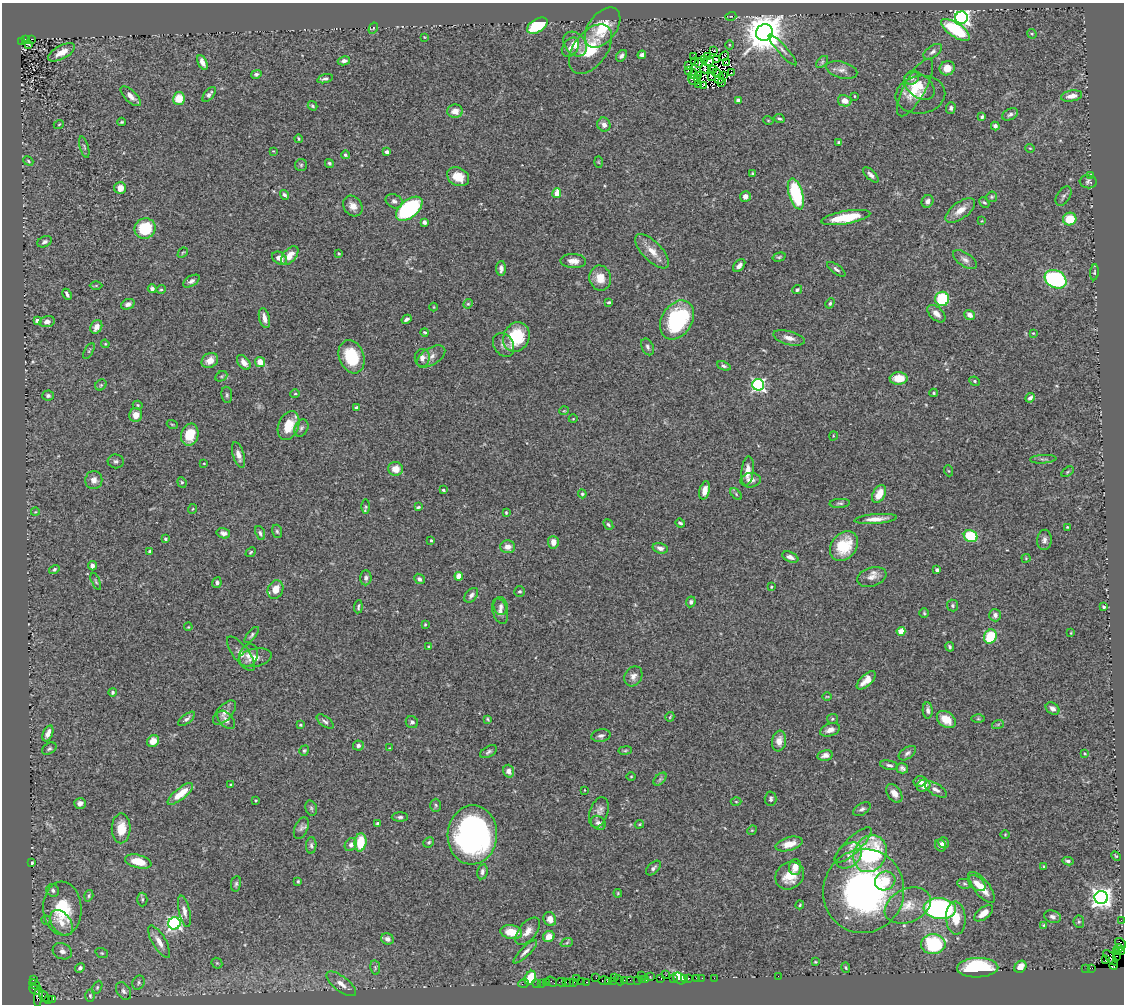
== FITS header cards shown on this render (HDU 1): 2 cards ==
NAXIS1  =                 1122
NAXIS2  =                 1002

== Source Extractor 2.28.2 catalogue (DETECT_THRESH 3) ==
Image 1122 x 1002 px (HDU 1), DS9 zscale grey, 1 PNG px = 1 image px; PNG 1126 x 1006 px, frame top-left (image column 1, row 1002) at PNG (2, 3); each listed source drawn as its Kron ellipse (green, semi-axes under 4 px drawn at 4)
Background 0.746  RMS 0.028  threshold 0.0827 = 3 sigma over >= 5 px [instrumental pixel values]
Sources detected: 442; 6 with non-positive FLUX_AUTO (blend fragments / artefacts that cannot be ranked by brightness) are neither listed nor drawn; the other 436 listed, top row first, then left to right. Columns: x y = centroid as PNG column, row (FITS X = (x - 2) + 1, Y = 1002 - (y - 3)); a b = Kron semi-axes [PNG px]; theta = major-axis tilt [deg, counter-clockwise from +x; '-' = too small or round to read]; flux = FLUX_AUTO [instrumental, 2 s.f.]
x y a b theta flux
731 16 5 3 - 1.6
961 18 6 6 - 640
537 26 11 6 30 100
373 28 6 4 60 1.9
603 28 23 14 53 60
956 30 17 7 -33 100
764 33 8 8 - 5700
1032 34 5 4 - 2.1
424 37 4 2 - 1.2
26 39 4 3 - 150
31 39 3 2 - 37
22 41 4 3 - 200
28 44 4 2 - 1.3
575 44 13 10 -51 18
729 45 5 3 - 1.8
570 47 10 7 53 11
590 49 28 16 53 65
782 50 20 4 -48 9.2
714 51 4 2 - 2.7
62 52 15 6 28 20
933 52 10 6 36 6
642 55 4 4 - 5.4
621 56 6 4 53 5.8
724 56 5 2 - 5.2
694 57 3 2 - 0.97
708 57 4 2 - 0.21
704 60 2 2 - 1.9
716 60 3 3 - 1.3
344 61 6 4 10 5.9
709 61 5 3 - 0.1
202 62 8 4 -64 10
695 62 3 2 - 3.1
822 62 7 4 46 3.4
699 63 4 2 - 0.83
726 63 3 2 - 0.68
688 66 4 3 - 2.4
705 68 5 2 - 1.7
947 68 8 7 - 19
713 70 3 2 - 0.21
842 70 16 8 -15 12
689 71 3 2 - 1.6
716 73 4 2 - 0.086
731 73 3 2 - 3.2
256 74 5 4 - 4.2
693 74 5 2 - 2.1
698 76 3 2 - 0.57
711 76 2 2 - 1.5
723 76 3 2 - 1.2
912 78 8 6 36 5.8
325 79 8 4 15 4.5
697 79 2 2 - 1.9
719 79 5 2 - 1.5
693 80 5 3 - 3.3
721 83 3 2 - 1.7
698 84 3 2 - 4.1
703 85 3 2 - 2.7
919 86 17 11 -38 28
915 87 32 10 61 43
209 94 9 4 49 6
920 95 25 19 8 27
131 96 13 6 -44 10
854 96 4 2 - 1.4
1072 96 11 5 10 14
179 99 6 6 - 34
738 100 4 4 - 8
845 101 7 5 -13 15
312 106 5 3 - 2.7
951 108 6 5 - 4.3
455 111 8 6 1 16
1010 114 8 5 26 4.8
982 117 4 3 - 2.8
779 119 5 3 - 3.1
768 120 5 3 - 1.6
122 122 4 3 - 2.1
59 124 5 3 - 1.6
604 125 7 6 - 9.3
995 126 4 4 - 6.1
299 139 4 3 - 2
839 142 3 3 - 2.5
84 147 11 4 -74 3.4
1030 148 4 3 - 1.4
273 151 3 3 - 1.3
387 152 4 3 - 8.2
345 155 4 4 - 3.5
28 161 5 3 - 2.4
598 162 6 3 -88 1.6
329 163 5 4 - 3.2
301 165 6 6 - 4
753 173 3 3 - 2.3
871 175 10 4 -43 7.5
1090 175 4 3 - 1.4
458 177 12 9 -27 32
1088 182 8 6 -6 4.2
120 188 6 6 - 16
557 193 5 4 - 30
796 194 16 7 -73 130
284 195 5 4 - 4.4
745 196 5 5 - 9.7
1063 196 10 6 57 4.8
992 197 5 5 - 2.8
394 201 9 6 -26 6.2
928 201 6 5 - 7.3
984 203 6 4 -44 3
353 206 11 8 -53 15
409 209 15 9 40 230
960 210 17 8 37 20
846 218 25 6 10 60
1070 219 7 6 - 48
982 221 4 2 - 1.4
424 222 4 3 - 11
145 228 11 10 - 82
45 242 8 5 25 5.3
652 251 22 9 -46 25
183 253 6 3 43 2
339 253 3 2 - 1.6
290 255 11 6 50 19
779 257 7 4 16 2.9
279 258 8 6 -34 14
965 260 14 7 -34 9
573 261 13 7 -3 13
739 266 7 5 48 8.9
501 268 7 5 87 7.6
836 269 11 4 -35 5
1094 272 8 4 85 2.8
600 278 12 10 -78 24
1056 279 11 8 -28 220
191 281 9 5 30 5.9
96 286 6 4 1 2.3
152 289 4 4 - 5.2
161 289 4 4 - 2.2
797 290 5 4 - 3.9
67 294 6 3 -64 4.9
942 299 7 7 - 110
609 302 3 3 - 2.4
830 303 5 4 - 3
128 304 7 5 23 7.3
468 304 5 4 - 2.3
434 307 4 3 - 1.3
936 314 11 6 -43 13
970 315 5 5 - 11
264 318 10 5 -76 12
406 319 5 3 - 4.9
37 320 4 4 - 8.9
677 320 21 15 58 170
47 322 8 5 10 9.6
96 327 7 5 61 13
425 332 4 3 - 2.5
1033 333 4 3 - 1.5
516 337 15 12 66 78
789 338 16 6 -16 13
105 344 4 4 - 1.8
504 345 13 9 -59 9.9
648 347 9 5 -65 5.2
89 351 9 3 61 3
431 356 16 8 32 13
352 357 17 12 -69 85
422 358 9 7 88 8.8
210 360 9 7 35 18
244 362 8 5 -51 14
260 362 5 5 - 21
724 366 7 4 -23 3.9
221 376 6 4 29 3.2
899 378 9 6 2 26
975 381 5 4 - 2.6
101 385 6 5 - 2.7
758 385 6 6 - 360
934 393 4 4 - 2.2
295 394 5 4 - 2.5
48 395 6 5 - 3.9
227 395 8 5 -82 4
1030 398 5 3 - 5.5
138 405 5 4 - 2.4
357 408 4 4 - 10
564 411 5 3 - 1.5
136 415 7 6 - 20
573 419 4 3 - 1.3
172 424 5 3 - 1.9
289 426 15 10 67 38
301 428 9 6 62 4.8
190 435 11 8 73 43
833 436 4 3 - 1.6
238 455 13 5 -72 12
1043 459 13 2 3 3.6
116 461 8 7 - 4.9
204 463 3 2 - 1.4
395 469 7 6 - 19
748 471 15 6 84 20
949 471 5 3 - 1.8
1067 472 7 4 33 2.3
94 480 9 8 - 11
751 480 10 7 7 11
182 482 5 4 - 2.6
443 490 3 3 - 3.2
705 490 9 5 75 14
582 494 4 4 - 2.9
736 494 7 4 -47 2.9
879 494 9 6 61 27
840 503 10 4 4 3.9
366 507 7 4 89 2.9
418 507 4 3 - 2.7
192 509 5 3 - 1.6
35 512 4 3 - 1.4
506 513 4 3 - 2
876 519 21 5 5 16
680 523 5 3 - 3.2
608 525 6 4 -51 3
1067 527 3 3 - 1.8
277 531 7 5 -72 3.2
223 533 7 5 -15 7.6
260 533 7 4 -69 4.2
971 536 7 6 - 76
165 539 4 3 - 2.8
431 540 4 3 - 2.8
1044 540 10 7 85 7.4
553 542 6 5 - 14
844 546 16 12 51 60
508 547 7 6 - 15
660 548 8 5 -15 7.4
150 551 3 3 - 3.6
251 552 5 4 - 2.2
790 557 8 5 -23 7.5
1026 558 4 4 - 1.9
92 566 4 4 - 6.6
54 569 5 4 - 3.2
937 570 4 3 - 4.4
459 576 4 4 - 33
872 577 15 9 18 14
366 578 7 5 86 5.7
419 579 5 4 - 5.9
96 581 9 4 -67 3
217 583 5 4 - 5.1
771 587 3 3 - 1.7
275 590 9 7 67 21
520 591 5 5 - 2.8
471 595 8 5 48 6.7
691 602 5 4 - 5.2
953 605 6 5 - 3.2
501 606 9 7 -83 6.9
358 607 6 3 84 3
1104 607 4 3 - 3.5
500 611 13 7 -74 9.4
924 613 5 4 - 2.5
995 615 6 6 - 6.5
425 624 3 2 - 1.9
188 627 4 3 - 1.6
901 631 4 4 - 37
1071 633 3 2 - 1.2
252 635 10 4 51 4.2
990 637 7 6 - 70
429 646 3 3 - 1.9
950 647 5 3 - 3.3
241 654 20 8 -53 14
248 655 11 9 68 14
255 658 17 9 12 16
633 676 10 8 62 10
866 680 12 5 43 18
112 692 4 4 - 3.7
827 697 5 3 - 1.5
1052 709 7 5 -35 8.2
928 710 8 5 -86 6.3
224 713 15 7 48 11
670 717 5 2 - 1.8
187 719 10 4 37 5.3
487 719 4 3 - 2.1
832 719 5 5 - 2.8
978 719 6 4 0 2.7
226 720 11 6 -46 8.8
946 720 10 7 -36 31
325 721 10 5 -36 5.2
412 722 6 6 - 4.6
998 724 6 3 19 1.9
300 725 3 2 - 1.9
830 730 10 6 19 12
48 733 8 4 67 13
601 736 9 6 12 6
153 741 6 5 - 20
779 741 10 7 82 15
358 746 5 5 - 6
389 748 3 3 - 1.3
49 749 8 5 31 4.2
625 750 7 3 9 2.3
304 751 5 4 - 2.4
489 752 9 5 31 4.4
907 753 9 5 35 6
1085 754 4 2 - 1.4
825 755 8 5 11 9
889 765 9 4 -12 4.8
902 768 6 5 - 4.7
509 771 6 5 - 8.8
631 776 5 3 - 1.7
660 779 8 4 45 3.7
920 781 7 5 10 10
231 785 3 3 - 2.1
923 786 7 6 - 14
936 789 12 5 -31 8.7
584 790 3 2 - 1
894 793 10 6 -56 13
180 794 16 5 39 34
771 799 7 6 - 4.1
256 800 3 3 - 2.1
736 802 5 3 - 1.9
80 803 6 5 - 6.9
436 805 6 5 - 3.2
311 808 8 5 -74 3.8
862 809 9 5 32 5.3
599 812 16 9 71 11
400 817 8 4 0 4.1
378 823 4 3 - 2.6
598 823 8 6 -39 6.8
639 824 5 3 - 1.8
121 828 15 9 88 35
301 828 11 6 67 6.8
752 830 5 4 - 2
1005 834 5 3 - 1.4
472 835 29 25 87 590
360 842 9 6 84 54
429 842 5 5 - 3.1
943 843 6 5 - 5.2
789 844 14 6 15 23
311 845 8 5 86 4.3
351 845 7 5 54 7.6
853 845 24 7 43 18
941 846 6 5 - 7.8
870 854 19 16 61 200
849 855 15 11 41 18
1116 856 5 3 - 1.8
138 861 13 6 -14 37
1068 861 6 4 -8 4.6
32 863 3 3 - 3.2
1044 866 4 3 - 1.5
795 867 8 6 86 18
653 868 9 5 44 5.4
482 872 8 5 80 6.1
790 876 15 13 40 34
298 881 3 3 - 2.4
885 881 10 9 - 29
977 883 10 6 -40 13
236 884 8 5 81 4
965 884 7 5 -7 3.2
982 887 19 7 -51 30
53 890 6 6 - 5.1
864 891 42 40 75 550
618 893 4 3 - 1.9
89 896 6 4 71 2.9
1101 897 7 6 - 1200
142 899 7 5 89 4.4
800 905 4 3 - 2.3
908 906 24 16 24 39
62 908 27 19 -86 93
940 908 16 10 -5 390
184 911 16 5 -78 10
984 913 11 5 38 17
1052 917 8 6 -18 6.2
956 918 16 10 -86 35
550 919 7 6 - 14
46 920 4 4 - 2
1121 920 2 2 - 11
1079 922 6 5 - 3
62 923 14 9 -53 18
174 923 6 6 - 460
1044 925 4 4 - 2.3
528 931 16 8 51 15
511 932 11 7 -8 34
549 937 6 5 - 16
387 939 6 5 - 7.6
159 942 18 6 -59 17
567 942 6 4 21 2.7
1120 943 6 4 -39 50
933 944 12 10 0 140
1119 948 4 3 - 41
62 951 10 7 -24 8.6
1116 951 3 2 - 33
1122 951 3 2 - 6.5
525 952 16 4 44 8.5
102 953 6 5 - 2.6
1116 956 3 2 - 7.3
1110 958 9 4 -49 460
1105 960 3 3 - 24
815 962 3 2 - 1.6
217 963 6 5 - 2.4
1114 965 4 3 - 55
375 967 7 5 -80 3.8
846 967 5 3 - 2.1
1020 967 7 5 46 15
80 968 5 4 - 5.1
978 968 21 9 2 150
1086 968 2 2 - 5.6
1092 968 4 2 - 28
641 975 2 2 - 16
666 975 2 2 - 8.3
650 976 2 2 - 19
778 976 2 2 - 0.8
615 977 3 2 - 11
530 978 7 5 64 44
596 978 2 2 - 9
673 978 3 2 - 26
679 978 7 5 -39 86
685 978 3 2 - 45
689 978 3 2 - 21
696 978 2 2 - 10
702 978 2 2 - 10
714 978 2 2 - 3.2
33 979 4 3 - 16
576 979 2 2 - 20
642 979 3 2 - 43
661 979 3 2 - 7.7
619 980 6 2 -49 22
624 980 3 2 - 41
630 980 2 2 - 8.3
638 980 2 2 - 7.2
646 980 2 2 - 9.2
604 981 6 3 1 36
609 981 3 2 - 7.3
613 981 2 2 - 14
552 982 6 2 -36 12
561 982 5 2 - 7.2
566 982 2 2 - 11
570 982 3 2 - 22
574 982 3 2 - 9.7
582 982 3 2 - 5.2
587 982 3 2 - 34
139 983 7 5 60 4.2
524 983 5 3 - 17
536 983 2 2 - 8.1
542 983 2 2 - 4.8
547 983 3 3 - 36
34 984 6 4 -44 46
341 984 18 7 -37 16
97 987 7 4 64 3
35 990 6 3 -46 73
124 991 9 6 -57 7.2
44 996 6 3 -60 33
90 996 6 4 -87 3.4
38 997 10 4 86 100
49 999 2 2 - 4.8
53 999 3 2 - 36
At the frame edge (FLAGS 8, measured only in part): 2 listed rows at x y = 1120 943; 1122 951
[6 non-positive-flux detections neither listed nor drawn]